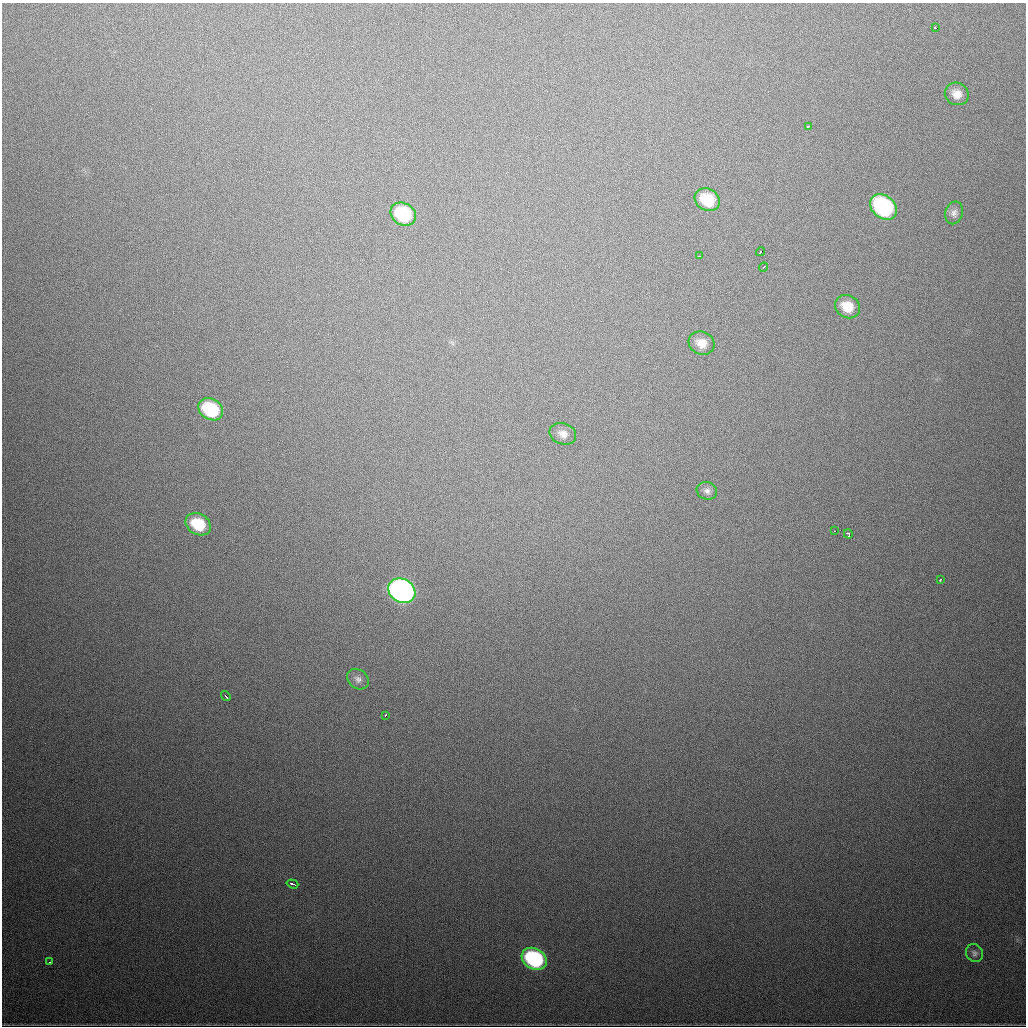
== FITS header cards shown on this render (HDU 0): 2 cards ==
NAXIS1  =                 1024
NAXIS2  =                 1024

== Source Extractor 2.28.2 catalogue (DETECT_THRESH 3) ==
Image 1024 x 1024 px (HDU 0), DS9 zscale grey, 1 PNG px = 1 image px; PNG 1028 x 1028 px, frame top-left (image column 1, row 1024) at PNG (2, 3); each listed source drawn as its Kron ellipse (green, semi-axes under 4 px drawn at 4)
Background 648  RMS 20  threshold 60.6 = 3 sigma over >= 5 px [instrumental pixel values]
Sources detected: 27; all 27 listed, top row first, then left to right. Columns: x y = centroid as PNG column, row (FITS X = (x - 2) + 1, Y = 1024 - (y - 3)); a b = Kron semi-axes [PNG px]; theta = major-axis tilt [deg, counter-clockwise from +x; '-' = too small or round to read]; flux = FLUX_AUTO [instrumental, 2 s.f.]
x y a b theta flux
935 28 4 3 - 20000
957 94 12 11 - 14000
808 126 3 2 - 1900
707 200 13 11 -28 45000
883 207 15 11 -40 170000
954 213 11 8 76 6500
403 214 13 11 -31 76000
760 252 4 3 - 12000
700 256 3 2 - 1900
764 267 5 2 - 3700
847 307 13 11 -31 25000
701 343 13 11 -26 17000
211 409 13 10 -31 83000
563 434 14 10 -21 10000
707 491 10 9 - 6800
198 524 13 10 -32 49000
835 531 2 2 - 1700
848 534 5 3 - 5400
940 580 3 3 - 3200
402 591 14 11 -30 630000
358 679 12 9 -34 6800
226 696 5 2 - 3700
385 715 4 3 - 3400
292 884 6 3 -17 4400
974 953 9 8 - 4800
534 959 13 10 -30 170000
49 962 3 2 - 1600